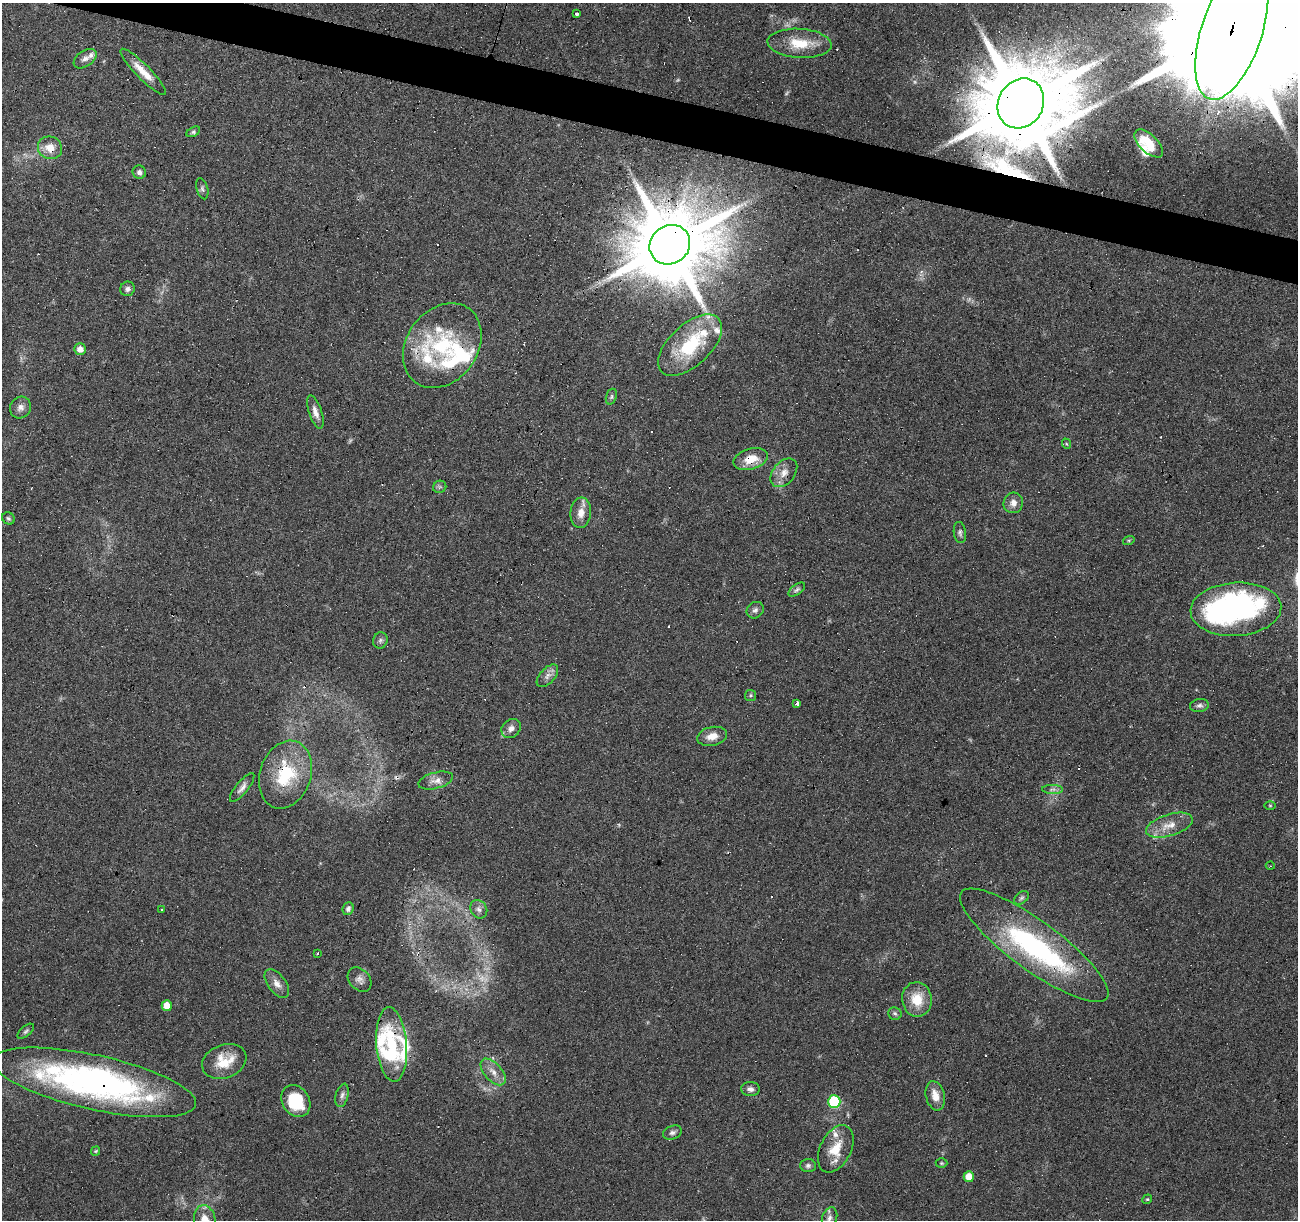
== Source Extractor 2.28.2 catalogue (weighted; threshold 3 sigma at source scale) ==
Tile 11 of 4 x 4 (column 3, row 3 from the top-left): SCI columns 2595-3890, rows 1434-2651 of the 5191 x 5367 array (HDU 1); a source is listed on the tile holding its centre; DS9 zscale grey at full resolution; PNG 1300 x 1222 px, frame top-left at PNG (2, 3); each listed source drawn as its Kron ellipse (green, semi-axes under 4 px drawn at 4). Shown black and unused: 3% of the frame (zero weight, under 4 of 8 exposures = <1% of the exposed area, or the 3 px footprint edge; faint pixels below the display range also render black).
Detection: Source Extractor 2.28.2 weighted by HDU 2 'WHT'; one run over the whole footprint, this tile lists its part. Background 0.0351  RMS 0.0019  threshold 0.00791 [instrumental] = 3 sigma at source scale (4.09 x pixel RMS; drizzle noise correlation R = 1.36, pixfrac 0.8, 0.0396/0.0396 arcsec/px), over >= 5 px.
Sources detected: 116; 6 too faint to see at this stretch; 3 inside a brighter object's white glare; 19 cosmic-ray / hot-pixel residue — neither listed nor drawn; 13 inside a brighter listed object's ellipse — not listed separately; the other 75 listed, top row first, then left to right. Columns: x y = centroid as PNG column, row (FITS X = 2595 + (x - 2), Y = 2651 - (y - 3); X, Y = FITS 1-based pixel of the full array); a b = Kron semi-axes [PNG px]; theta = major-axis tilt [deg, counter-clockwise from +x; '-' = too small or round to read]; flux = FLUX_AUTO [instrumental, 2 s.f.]
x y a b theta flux
576 14 4 3 - 0.83
1232 31 72 30 72 22000
800 43 32 14 -3 5
85 59 13 8 34 0.97
143 72 31 7 -45 2.9
1021 103 26 22 59 3600
193 132 7 4 30 0.34
1149 143 18 9 -45 3.6
50 148 12 11 - 2.4
139 172 7 6 - 0.67
202 189 11 5 -74 0.47
670 245 21 19 37 2500
127 289 7 7 - 0.64
690 345 39 20 43 12
442 346 46 35 54 16
80 349 6 5 - 1.3
611 397 8 5 72 0.37
20 407 11 10 - 1
315 412 17 6 -71 1.2
1067 444 5 3 - 0.18
750 459 17 10 16 3.3
784 473 16 11 51 1.8
440 487 7 6 - 0.39
1013 503 10 9 - 1.2
581 513 15 10 84 1.8
8 518 7 5 -40 0.36
960 533 11 6 -82 0.5
1129 540 6 4 18 0.23
797 590 9 5 37 0.44
1236 609 45 26 3 42
755 610 9 7 40 0.62
380 640 8 7 - 0.52
547 676 14 7 48 1
751 695 5 5 - 0.29
797 703 3 3 - 3.5
1199 705 9 6 9 0.59
511 728 10 8 43 1
712 736 15 9 12 1.9
285 775 35 25 71 11
436 781 18 8 15 1.3
242 788 18 6 51 0.97
1053 789 10 4 -1 0.57
1270 806 5 3 - 0.17
1169 825 24 10 17 2.7
1270 866 4 3 - 0.15
1022 898 8 5 40 0.43
348 909 6 5 - 0.55
479 909 10 8 -57 0.78
162 910 3 3 - 0.5
1034 945 90 24 -36 33
318 953 3 3 - 0.86
359 980 13 10 -48 1
277 984 16 9 -53 1.4
917 999 17 15 -82 4.2
167 1006 5 5 - 2.2
895 1014 7 6 - 0.38
26 1031 10 5 41 0.4
392 1044 37 15 -85 8
224 1061 23 16 21 4.5
493 1072 16 8 -48 1.7
94 1082 104 27 -13 67
750 1089 9 7 -4 0.75
342 1095 12 6 75 0.71
935 1096 15 9 -77 2
296 1101 17 13 -56 7.6
834 1102 6 6 - 15
672 1133 10 6 21 0.61
836 1149 25 15 63 4.3
96 1151 5 4 - 0.21
941 1163 6 5 - 0.26
808 1165 8 6 2 0.51
969 1177 5 5 - 2.1
1147 1199 5 4 - 0.22
829 1218 11 7 70 0.87
205 1220 15 10 -76 2.2
Overlapping masked pixels (flux is a lower limit): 12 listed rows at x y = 1232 31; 1021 103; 50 148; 670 245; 442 346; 750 459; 784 473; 1236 609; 285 775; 1034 945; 392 1044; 94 1082
Isophote crosses this tile's border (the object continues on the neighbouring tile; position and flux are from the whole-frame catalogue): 2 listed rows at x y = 1232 31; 205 1220